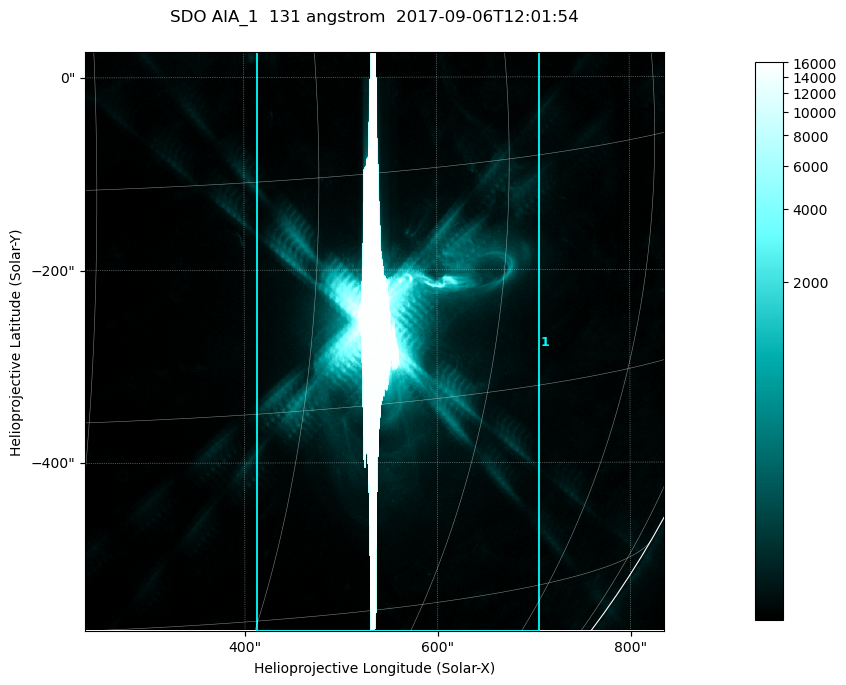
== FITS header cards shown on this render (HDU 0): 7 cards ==
TELESCOP= 'SDO     '           /
INSTRUME= 'AIA_1   '           /
WAVELNTH=                  131 /
WAVEUNIT= 'angstrom'           /
DATE-OBS= '2017-09-06T12:01:54.62' /
CTYPE1  = 'HPLN-TAN'           /
CTYPE2  = 'HPLT-TAN'           /

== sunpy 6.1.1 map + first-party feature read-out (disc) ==
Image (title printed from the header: SDO AIA_1  131 angstrom  2017-09-06T12:01:54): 1000 x 1000 px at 0.601 arcsec/px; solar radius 952 arcsec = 1585 px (partial field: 13% of the solar disc is inside the frame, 99% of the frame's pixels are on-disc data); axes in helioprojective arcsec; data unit not stated in the header (colour bar unlabelled)
Orientation: roll -0.139 deg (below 1 deg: not rotated)
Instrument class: DISC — disc imager (sunpy class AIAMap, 131 A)
Bright regions (active regions / flare kernels): reference = the on-disc median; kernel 9 px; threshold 5 sigma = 69.7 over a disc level ~22.2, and >= 1.15x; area >= 1000 px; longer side >= 12 px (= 7.2 arcsec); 1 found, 1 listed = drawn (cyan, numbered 1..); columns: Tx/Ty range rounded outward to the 2 arcsec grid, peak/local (2 s.f.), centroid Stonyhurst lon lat
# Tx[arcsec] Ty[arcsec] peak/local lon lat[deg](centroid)
1 412..708 -576..28 738 +36 -10
Off-limb structures (1.02-1.3 R_sun): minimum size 400 px: none found